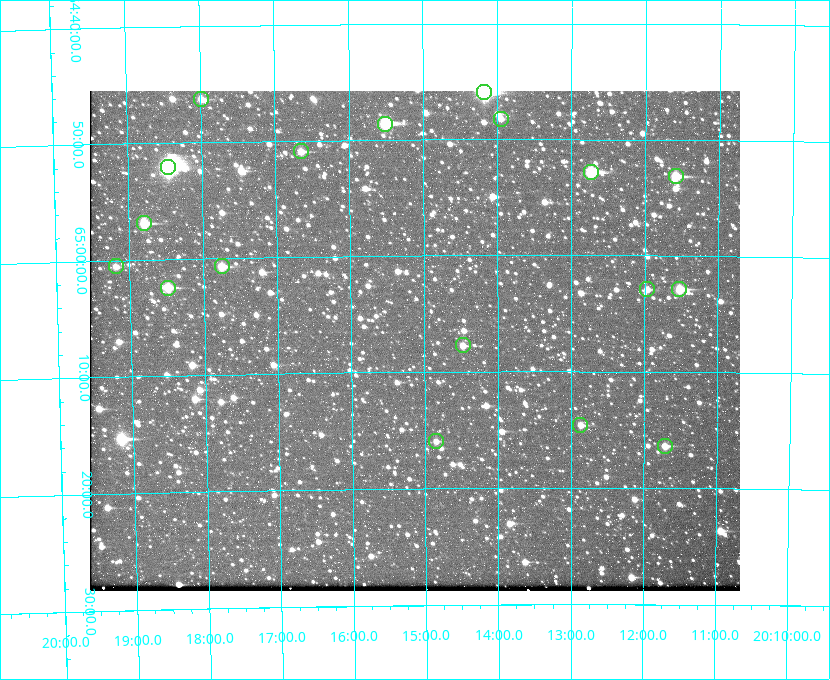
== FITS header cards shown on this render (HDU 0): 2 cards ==
NAXIS1  =                  650 / Width of table row in bytes
NAXIS2  =                  500 / Number of rows in table

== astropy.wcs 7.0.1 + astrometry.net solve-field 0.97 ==
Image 650 x 500 px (HDU 0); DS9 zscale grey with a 90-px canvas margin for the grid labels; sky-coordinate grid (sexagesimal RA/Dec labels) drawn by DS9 from the SOLVED WCS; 18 Tycho-2 reference stars matched to detected sources circled (green)
Header WCS: none
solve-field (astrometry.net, Tycho-2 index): SOLVED blind (the file carries no WCS)
Solved WCS: RA---TAN-SIP/DEC--TAN-SIP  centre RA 20:15:08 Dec +65:07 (303.78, +65.12 deg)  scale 5.17 arcsec/px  FOV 56.0' x 43.0'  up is -180 deg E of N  parity flipped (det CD > 0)
(file carries no celestial WCS; the grid is the blind solution)
Tycho-2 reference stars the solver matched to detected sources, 18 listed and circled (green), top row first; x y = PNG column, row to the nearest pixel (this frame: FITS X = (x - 90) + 1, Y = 500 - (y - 91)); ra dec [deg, ICRS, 3 dp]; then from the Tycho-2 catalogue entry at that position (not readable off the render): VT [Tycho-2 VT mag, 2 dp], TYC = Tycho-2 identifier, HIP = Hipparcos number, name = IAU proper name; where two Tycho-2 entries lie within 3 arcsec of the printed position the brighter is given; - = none
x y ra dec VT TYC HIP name
484 92 303.544 +64.765 7.36 4240-620-1 99731 -
201 99 304.497 +64.771 11.19 4241-1649-1 - -
501 119 303.488 +64.804 11.29 4240-68-1 - -
385 124 303.878 +64.810 8.93 4240-794-1 - -
301 151 304.164 +64.849 10.65 4240-315-1 - -
168 167 304.612 +64.868 7.89 4241-1703-1 100101 -
591 172 303.184 +64.880 9.02 4240-488-1 - -
676 176 302.897 +64.886 9.40 4240-717-1 - -
144 223 304.698 +64.948 10.27 4241-1684-1 - -
116 266 304.798 +65.009 11.15 4241-1628-1 - -
222 266 304.437 +65.012 10.41 4241-1775-1 - -
168 288 304.620 +65.041 10.25 4241-1573-1 - -
647 289 302.992 +65.048 11.44 4240-88-1 - -
679 289 302.882 +65.048 10.25 4240-98-1 - -
463 345 303.620 +65.129 11.18 4240-34-1 - -
580 425 303.217 +65.244 11.17 4240-236-1 - -
436 441 303.713 +65.266 11.45 4240-564-1 - -
665 446 302.928 +65.273 10.74 4240-760-1 - -